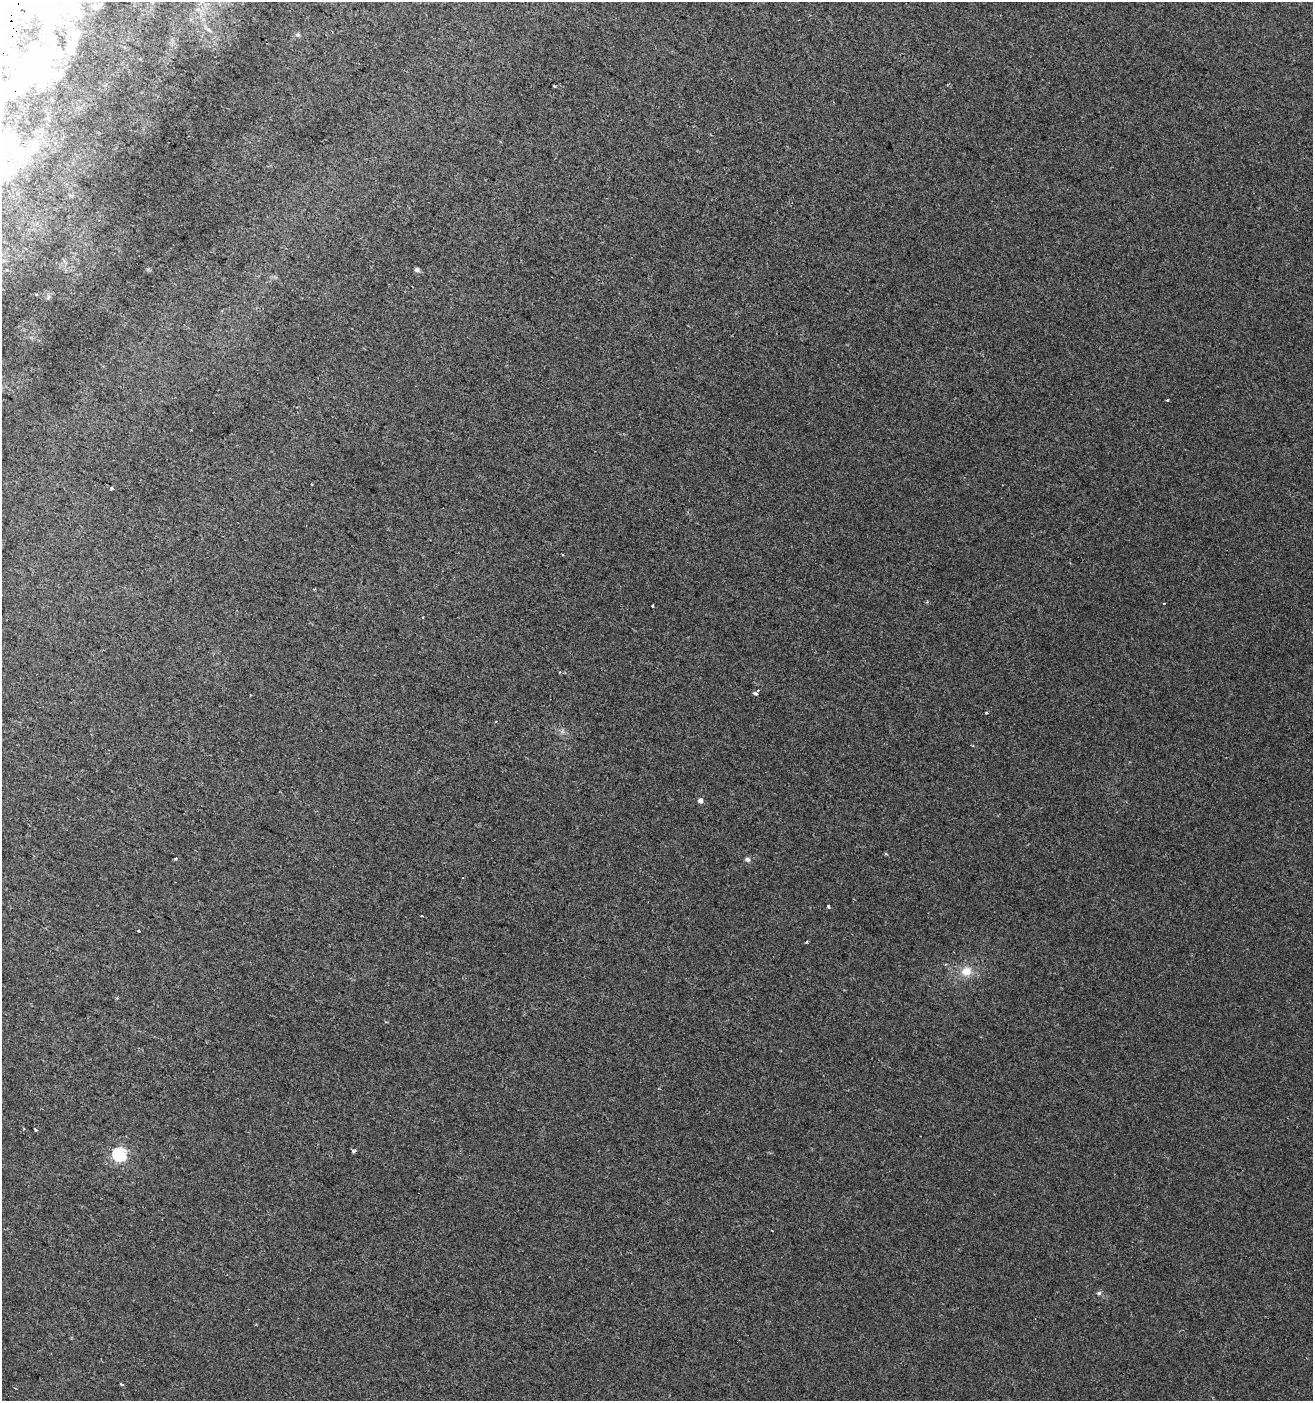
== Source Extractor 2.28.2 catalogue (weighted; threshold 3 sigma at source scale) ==
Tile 11 of 4 x 4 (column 3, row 3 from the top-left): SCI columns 2935-4245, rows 1416-2814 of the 5803 x 5636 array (HDU 1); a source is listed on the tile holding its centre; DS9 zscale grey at full resolution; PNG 1315 x 1403 px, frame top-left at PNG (2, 2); no overlay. Shown black and unused: <1% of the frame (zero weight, under 2 of 3 exposures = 2% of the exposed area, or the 3 px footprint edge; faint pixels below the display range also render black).
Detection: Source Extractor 2.28.2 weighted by HDU 2 'WHT'; one run over the whole footprint, this tile lists its part. Background 0.00316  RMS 0.0037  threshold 0.0167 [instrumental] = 3 sigma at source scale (4.5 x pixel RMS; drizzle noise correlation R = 1.50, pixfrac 1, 0.0396/0.0396 arcsec/px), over >= 5 px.
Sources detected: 46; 8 inside a brighter object's white glare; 5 cosmic-ray / hot-pixel residue — not listed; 1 inside a brighter listed object's ellipse — not listed separately; the other 32 listed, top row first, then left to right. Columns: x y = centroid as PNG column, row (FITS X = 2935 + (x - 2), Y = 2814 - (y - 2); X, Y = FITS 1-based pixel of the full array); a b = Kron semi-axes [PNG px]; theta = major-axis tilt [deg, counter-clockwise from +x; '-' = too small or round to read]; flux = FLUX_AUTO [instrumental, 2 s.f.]
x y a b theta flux
40 7 11 8 -24 2.5
44 28 9 4 -74 0.76
209 30 8 5 -32 0.95
298 34 6 6 - 0.86
73 43 29 9 79 4.5
40 67 21 21 - 13
554 86 3 2 - 0.55
34 145 15 9 47 3.5
6 148 18 13 -38 6.8
417 270 5 4 - 1.2
48 297 8 4 53 0.73
1168 400 3 3 - 0.97
112 488 3 3 - 2.4
314 589 3 2 - 0.42
1164 604 3 2 - 0.6
652 606 3 3 - 1.2
560 672 4 2 - 0.31
755 693 4 4 - 18
986 713 3 3 - 1.7
562 731 7 4 -72 0.75
700 801 5 5 - 1.6
886 854 4 3 - 0.38
176 859 3 3 - 3.1
747 859 7 6 - 0.95
828 906 4 3 - 0.86
139 931 3 3 - 0.91
966 971 16 13 29 5.3
35 1130 3 3 - 4.4
354 1151 4 3 - 1
119 1154 6 6 - 53
1099 1293 6 6 - 0.78
122 1384 3 3 - 0.78
Isophote crosses this tile's border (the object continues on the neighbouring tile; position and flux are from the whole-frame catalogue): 1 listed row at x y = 6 148